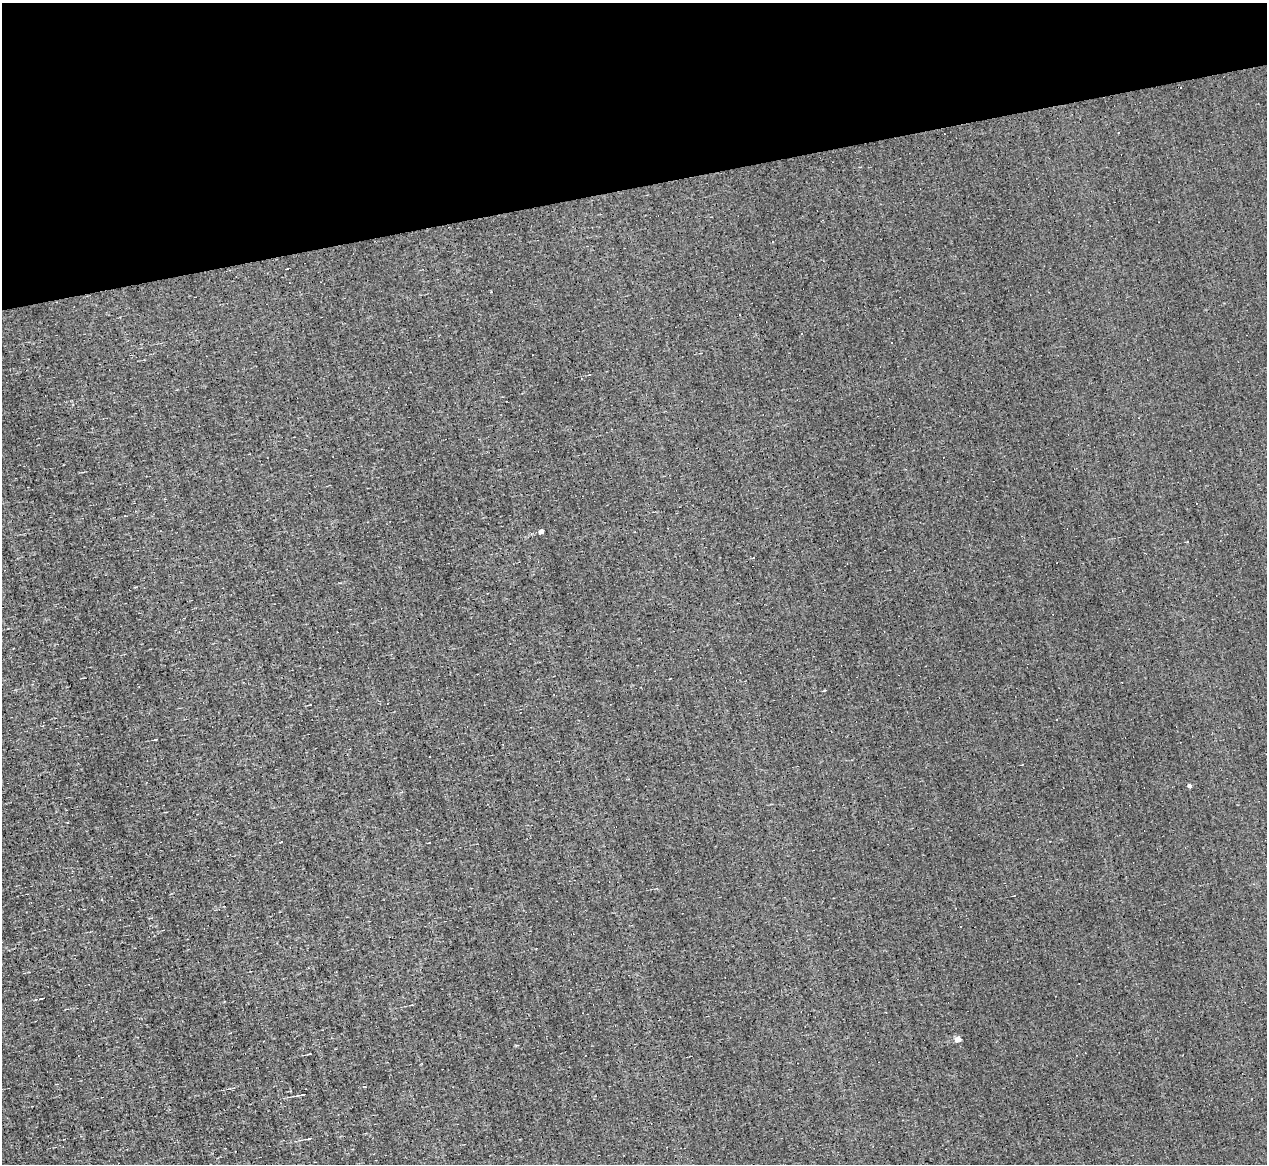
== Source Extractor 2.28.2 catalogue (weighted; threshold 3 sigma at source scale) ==
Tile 3 of 4 x 4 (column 3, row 1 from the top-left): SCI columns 2529-3793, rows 3731-4892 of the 5057 x 5015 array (HDU 1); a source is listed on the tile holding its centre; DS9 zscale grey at full resolution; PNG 1269 x 1166 px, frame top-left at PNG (2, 3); no overlay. Shown black and unused: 16% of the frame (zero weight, under 3 of 4 exposures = <1% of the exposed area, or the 3 px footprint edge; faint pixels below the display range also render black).
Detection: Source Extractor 2.28.2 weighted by HDU 2 'WHT'; one run over the whole footprint, this tile lists its part. Background -0.00238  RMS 0.051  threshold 0.228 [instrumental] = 3 sigma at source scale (4.5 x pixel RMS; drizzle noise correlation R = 1.50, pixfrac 1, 0.05/0.05 arcsec/px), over >= 5 px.
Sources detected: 20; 10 cosmic-ray / hot-pixel residue — not listed; the other 10 listed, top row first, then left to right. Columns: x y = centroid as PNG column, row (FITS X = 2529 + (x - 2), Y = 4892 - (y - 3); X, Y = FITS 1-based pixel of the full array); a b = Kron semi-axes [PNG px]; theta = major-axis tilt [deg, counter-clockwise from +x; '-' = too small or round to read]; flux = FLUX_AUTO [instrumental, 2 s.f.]
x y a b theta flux
541 531 4 4 - 29
1057 720 3 3 - 8.7
156 739 4 2 - 3.6
1189 786 4 4 - 12
68 822 3 2 - 3.5
43 998 4 2 - 4.1
958 1039 4 4 - 61
310 1054 3 2 - 3.9
301 1095 12 2 9 10
308 1139 9 2 9 7.8
Unlisted compact peaks at least as high as the median listed source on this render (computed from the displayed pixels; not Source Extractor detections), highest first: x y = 824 690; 516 1046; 1187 542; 35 1000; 281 842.